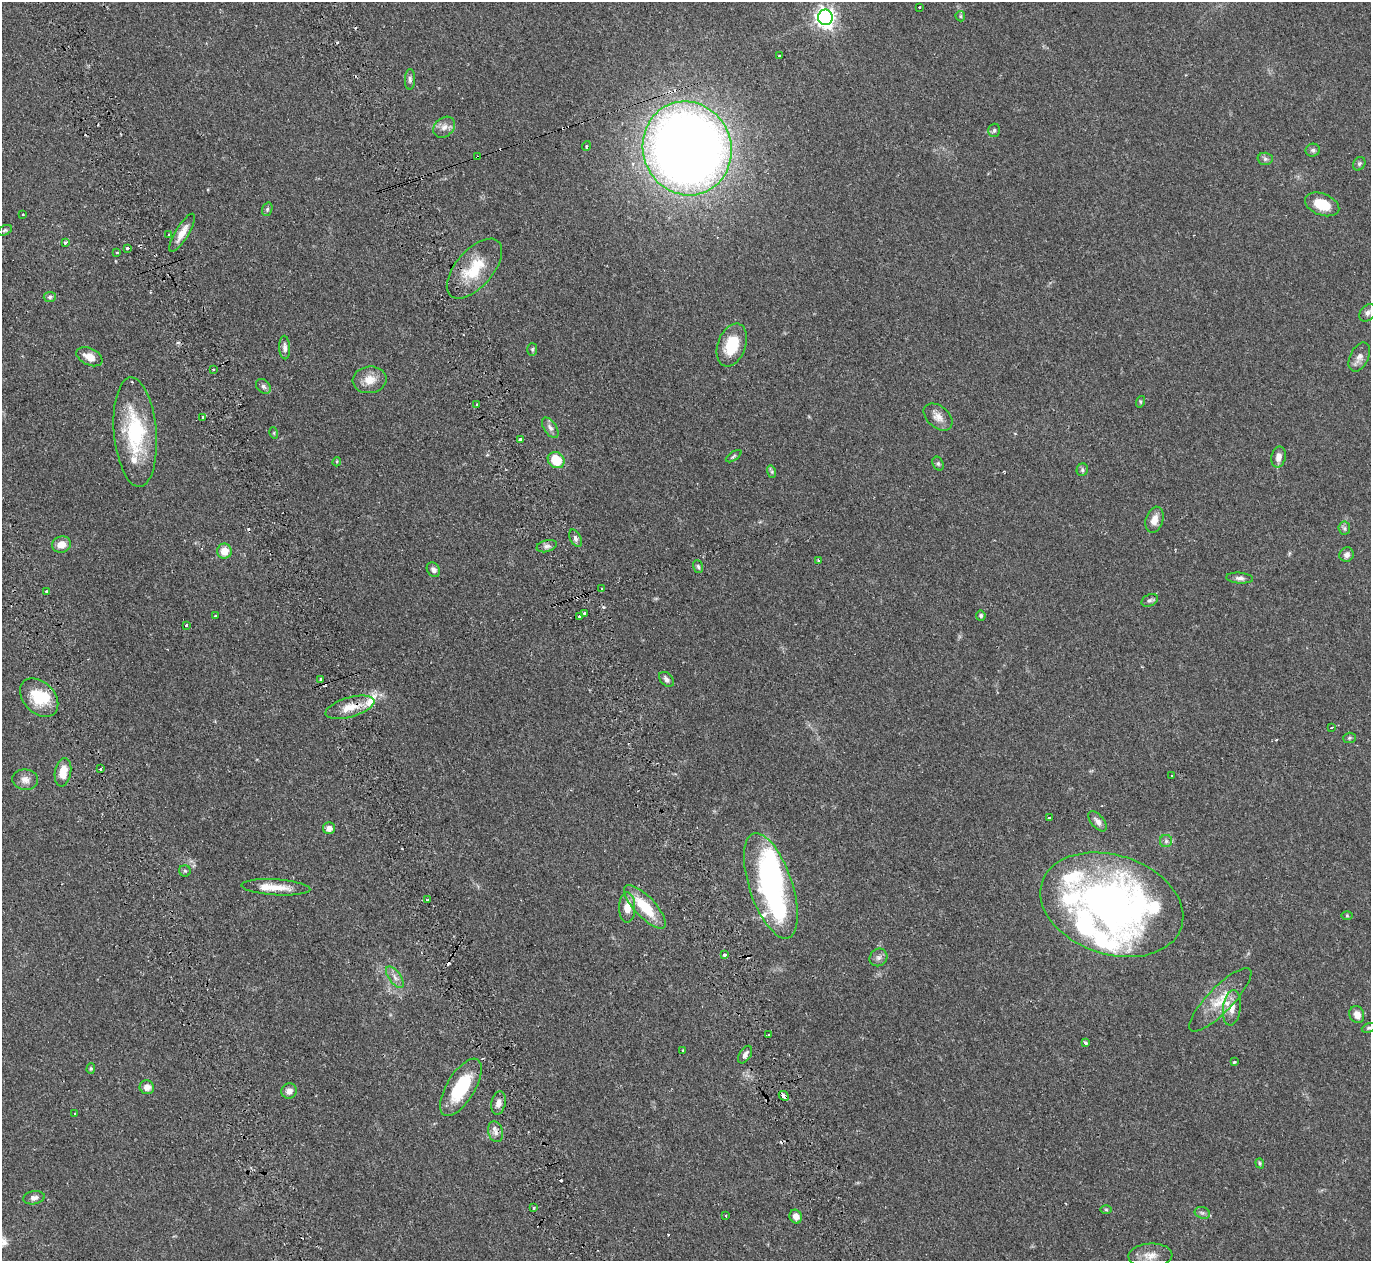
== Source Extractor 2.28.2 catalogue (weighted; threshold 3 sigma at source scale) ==
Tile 11 of 4 x 4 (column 3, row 3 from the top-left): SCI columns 3069-4437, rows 1735-2993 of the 6129 x 6111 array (HDU 1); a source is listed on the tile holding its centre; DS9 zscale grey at full resolution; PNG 1373 x 1263 px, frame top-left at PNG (2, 2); each listed source drawn as its Kron ellipse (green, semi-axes under 4 px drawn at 4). Shown black and unused: <1% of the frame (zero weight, under 2 of 3 exposures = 11% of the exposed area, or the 3 px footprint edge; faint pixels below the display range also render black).
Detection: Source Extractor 2.28.2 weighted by HDU 2 'WHT'; one run over the whole footprint, this tile lists its part. Background 0.0542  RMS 0.0046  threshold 0.0205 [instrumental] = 3 sigma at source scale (4.5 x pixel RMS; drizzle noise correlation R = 1.50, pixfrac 1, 0.05/0.05 arcsec/px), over >= 5 px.
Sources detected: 142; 3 inside a brighter object's white glare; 14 cosmic-ray / hot-pixel residue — neither listed nor drawn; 8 inside a brighter listed object's ellipse — not listed separately; the other 117 listed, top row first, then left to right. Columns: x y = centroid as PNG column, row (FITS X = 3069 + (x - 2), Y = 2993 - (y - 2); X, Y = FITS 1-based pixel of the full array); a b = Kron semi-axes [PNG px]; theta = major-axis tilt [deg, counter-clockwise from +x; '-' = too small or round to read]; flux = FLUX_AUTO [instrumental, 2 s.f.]
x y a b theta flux
919 8 3 3 - 0.93
960 16 5 4 - 0.58
825 17 8 7 - 220
780 55 3 3 - 2.9
410 79 10 5 88 1.1
444 127 12 9 40 2.8
994 130 6 6 - 1
586 146 5 3 - 0.45
687 148 47 44 -70 600
1313 150 7 6 - 1.1
478 157 3 3 - 0.71
1265 159 7 6 - 1.1
1359 164 7 5 59 0.9
1322 204 18 10 -20 9.6
267 209 7 5 71 0.77
23 215 3 3 - 0.72
5 230 7 4 29 0.82
182 233 22 6 59 4.6
169 234 3 2 - 0.6
65 242 4 3 - 3.1
128 248 3 3 - 2.4
117 252 3 2 - 0.36
474 269 36 18 49 16
50 297 6 5 - 0.86
1368 313 10 7 46 1.7
732 345 22 14 69 14
285 347 12 5 -87 1.7
532 349 6 5 - 0.72
89 357 14 8 -25 4.4
1359 357 15 9 63 2.8
213 369 3 2 - 0.43
370 380 17 13 6 5.7
263 386 8 6 -45 1.3
1140 402 6 4 72 0.52
477 405 3 3 - 0.64
938 417 16 11 -41 3.6
203 418 4 3 - 1.4
550 428 11 6 -56 1.9
135 432 55 21 -85 34
274 433 6 3 -73 0.5
521 439 3 3 - 3.1
734 456 9 3 34 0.72
1279 457 11 7 77 2.9
556 460 9 7 -39 12
337 462 4 3 - 0.51
938 463 7 5 -63 0.86
1082 470 6 5 - 0.91
772 472 6 4 -72 0.7
1154 520 13 8 73 3.8
1344 528 6 6 - 0.95
575 538 9 5 -63 1.2
61 545 9 8 - 4.3
547 546 10 6 15 1.5
224 551 7 7 - 5.6
1347 555 7 6 - 2
818 561 4 3 - 0.58
698 566 7 5 -72 0.82
433 570 8 6 -57 1.7
1240 578 13 5 -4 1.7
601 588 3 2 - 0.84
47 592 3 3 - 1.8
1150 600 8 5 27 1
584 613 4 3 - 1.2
215 616 3 2 - 0.86
580 616 3 3 - 6.9
981 616 5 5 - 0.85
187 625 3 3 - 1.4
320 679 3 2 - 0.59
666 679 9 6 -45 1.5
39 698 22 15 -45 15
350 707 25 10 16 7.4
1331 727 3 2 - 0.85
1349 738 6 5 - 0.69
100 769 3 3 - 0.53
63 772 14 8 81 6.7
1172 775 2 2 - 0.33
25 780 13 10 -7 3
1049 817 3 3 - 1.1
1098 821 12 6 -50 2.2
329 828 6 6 - 2.7
1166 841 6 6 - 1.1
185 871 6 5 - 0.78
771 886 55 21 -72 82
276 887 34 8 -3 7.7
427 900 3 3 - 0.69
1112 905 73 49 -18 230
645 907 28 10 -47 15
627 908 15 8 90 5.3
1347 916 6 4 -1 0.49
724 954 3 3 - 1.1
878 957 9 8 - 1.7
395 977 13 6 -53 2.2
1220 1000 42 12 46 11
1232 1008 18 9 82 4.5
1357 1015 9 7 -68 3.6
1369 1028 7 4 20 0.75
769 1035 3 2 - 0.68
1085 1043 3 3 - 1.5
683 1050 3 2 - 0.39
745 1055 10 5 58 1.8
1234 1062 3 3 - 0.52
91 1068 5 4 - 0.54
147 1087 7 6 - 2.9
461 1087 32 14 58 23
289 1091 8 7 - 2.5
784 1096 5 4 - 2.8
498 1103 12 7 79 2.5
75 1114 3 3 - 0.84
496 1132 10 7 -74 2.1
1260 1163 5 4 - 0.57
34 1198 11 6 9 1.8
534 1208 3 2 - 0.46
1106 1210 6 4 -1 0.49
1202 1213 8 5 -20 1
726 1216 3 3 - 0.44
796 1217 7 6 - 3
1150 1255 22 12 3 5.2
Overlapping masked pixels (flux is a lower limit): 4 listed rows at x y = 825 17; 478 157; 350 707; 784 1096
Isophote crosses this tile's border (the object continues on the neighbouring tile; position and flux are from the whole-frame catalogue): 1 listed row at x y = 1369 1028